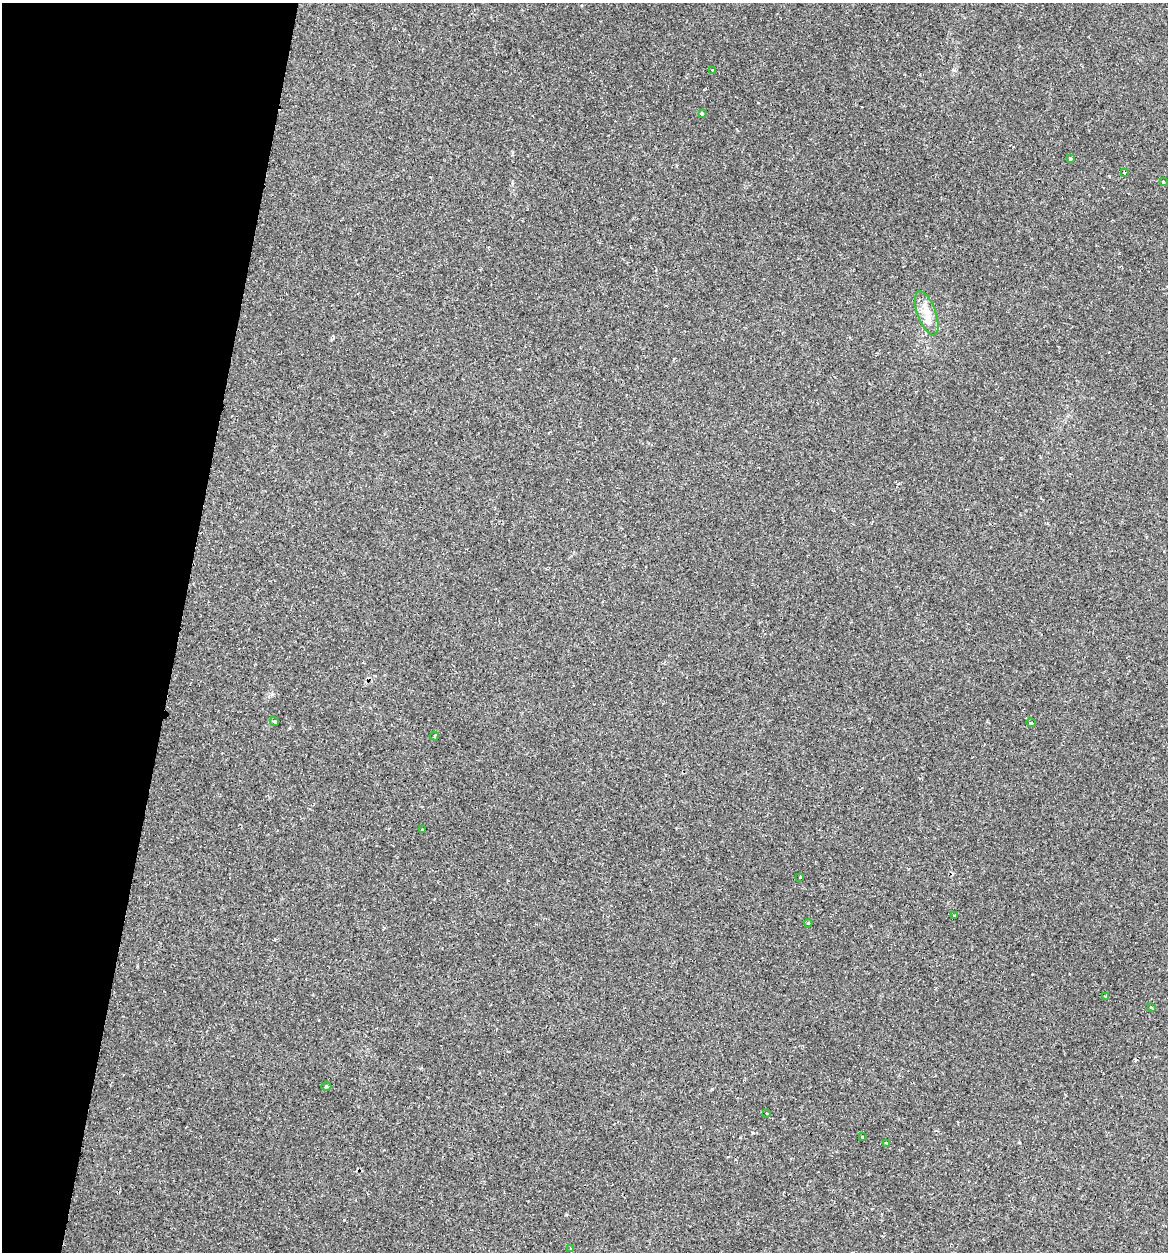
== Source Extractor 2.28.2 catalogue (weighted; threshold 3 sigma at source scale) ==
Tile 9 of 4 x 4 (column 1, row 3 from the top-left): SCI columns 124-1289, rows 1282-2531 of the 5031 x 5032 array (HDU 1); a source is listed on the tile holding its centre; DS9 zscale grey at full resolution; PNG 1170 x 1254 px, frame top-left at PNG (2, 3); each listed source drawn as its Kron ellipse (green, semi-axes under 4 px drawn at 4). Shown black and unused: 15% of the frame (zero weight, under 2 of 3 exposures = <1% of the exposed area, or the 3 px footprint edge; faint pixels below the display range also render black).
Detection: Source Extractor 2.28.2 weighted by HDU 2 'WHT'; one run over the whole footprint, this tile lists its part. Background 0.0939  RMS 0.006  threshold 0.0269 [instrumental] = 3 sigma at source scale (4.5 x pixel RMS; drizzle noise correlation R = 1.50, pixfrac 1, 0.05/0.05 arcsec/px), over >= 5 px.
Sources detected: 22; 2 cosmic-ray / hot-pixel residue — neither listed nor drawn; the other 20 listed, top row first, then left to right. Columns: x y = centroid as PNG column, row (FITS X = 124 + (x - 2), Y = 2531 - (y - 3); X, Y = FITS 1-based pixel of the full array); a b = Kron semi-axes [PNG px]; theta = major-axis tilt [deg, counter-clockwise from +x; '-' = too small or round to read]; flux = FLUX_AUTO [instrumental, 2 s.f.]
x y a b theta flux
712 70 2 2 - 0.65
702 114 3 3 - 3.9
1070 159 3 3 - 1.9
1124 172 3 2 - 1.1
1163 182 3 3 - 1.7
927 313 23 9 -70 7.5
274 722 5 4 - 0.93
1031 723 4 4 - 0.72
434 736 4 3 - 0.6
423 830 3 3 - 3.2
800 878 3 3 - 1.1
955 916 3 2 - 0.73
808 923 4 3 - 0.9
1106 997 3 3 - 0.74
1151 1008 3 2 - 1
326 1087 5 3 - 0.72
767 1114 2 2 - 0.6
862 1137 3 2 - 1.6
887 1143 4 3 - 6.6
570 1249 4 3 - 0.94